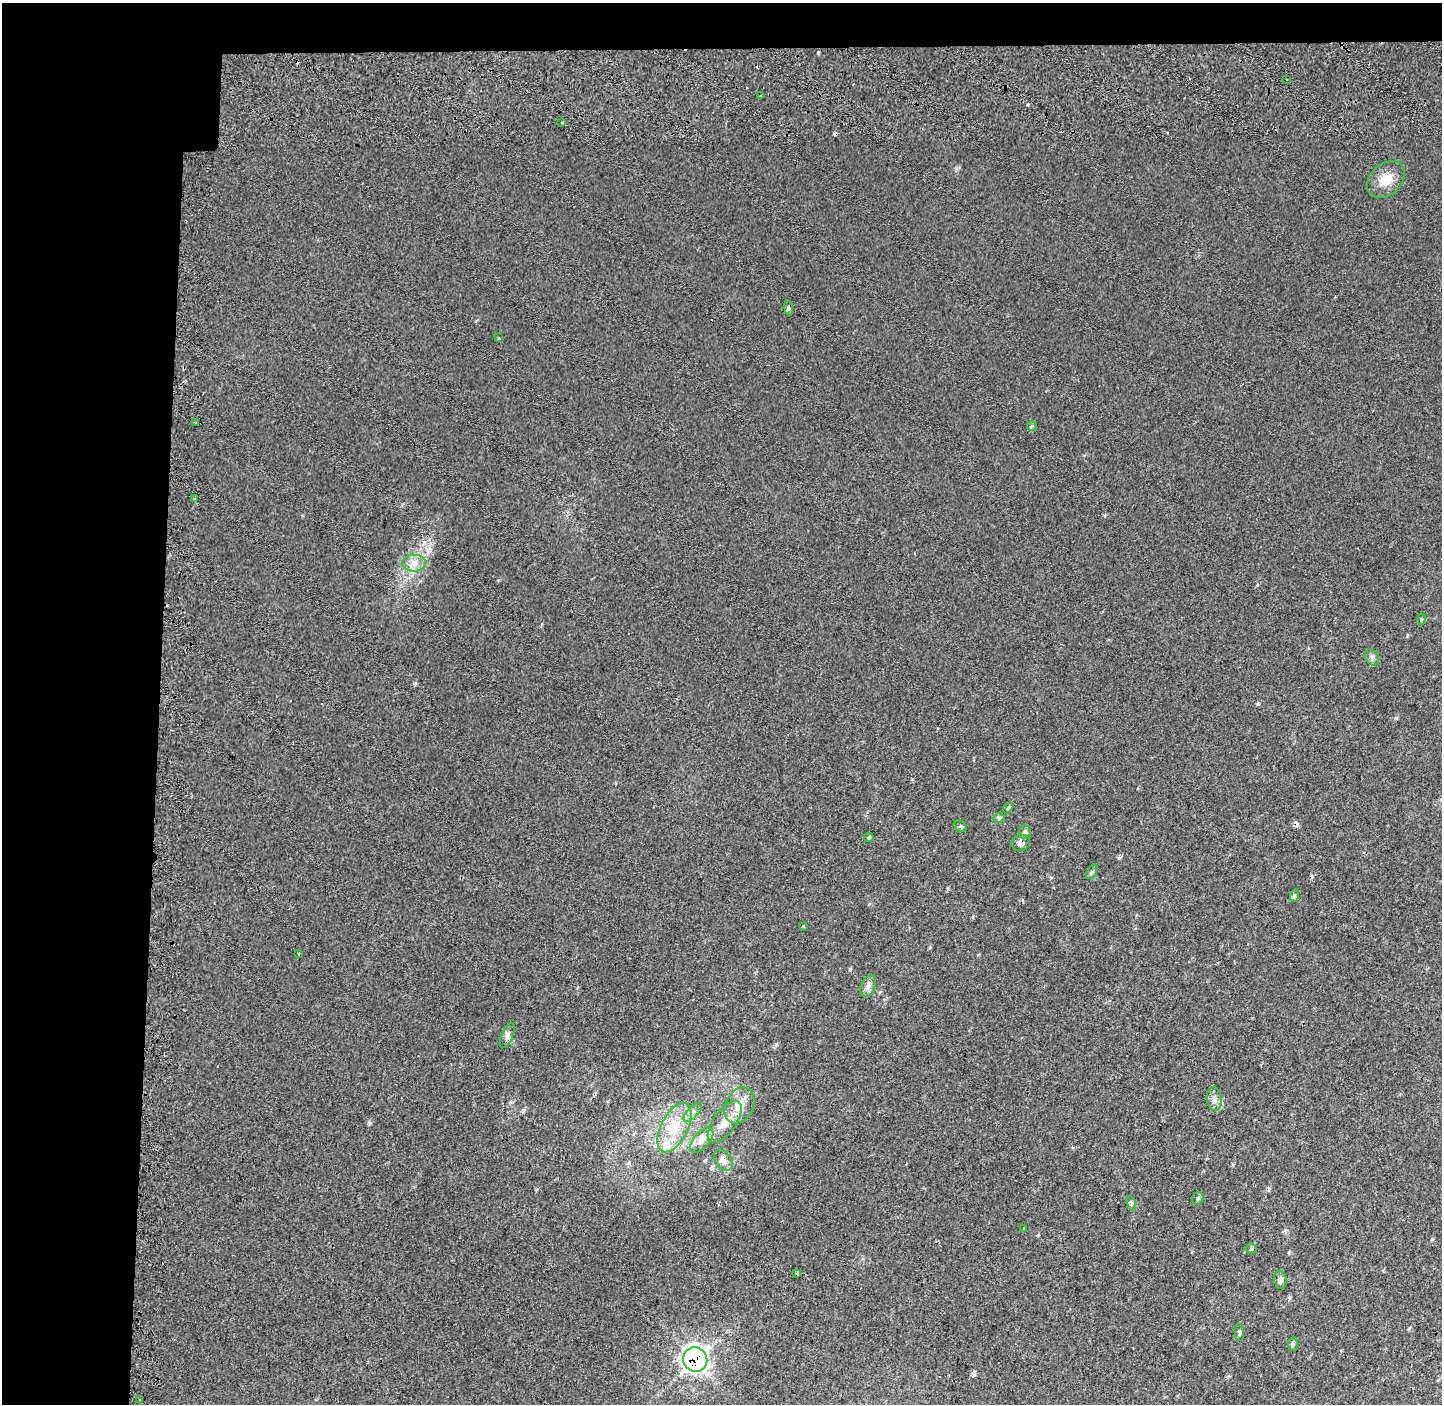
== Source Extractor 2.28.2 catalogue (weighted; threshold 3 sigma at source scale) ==
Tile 1 of 3 x 3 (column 1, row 1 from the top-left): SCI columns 44-1483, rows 3087-4488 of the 4398 x 4771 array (HDU 1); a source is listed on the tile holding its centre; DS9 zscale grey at full resolution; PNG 1444 x 1406 px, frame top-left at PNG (2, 3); each listed source drawn as its Kron ellipse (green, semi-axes under 4 px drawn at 4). Shown black and unused: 14% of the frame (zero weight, under 2 of 3 exposures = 6% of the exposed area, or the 3 px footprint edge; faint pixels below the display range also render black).
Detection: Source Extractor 2.28.2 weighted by HDU 2 'WHT'; one run over the whole footprint, this tile lists its part. Background 0.009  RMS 0.0058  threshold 0.026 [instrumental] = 3 sigma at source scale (4.5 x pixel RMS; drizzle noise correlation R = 1.50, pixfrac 1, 0.0396/0.0396 arcsec/px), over >= 5 px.
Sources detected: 48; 6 cosmic-ray / hot-pixel residue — neither listed nor drawn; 1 inside a brighter listed object's ellipse — not listed separately; the other 41 listed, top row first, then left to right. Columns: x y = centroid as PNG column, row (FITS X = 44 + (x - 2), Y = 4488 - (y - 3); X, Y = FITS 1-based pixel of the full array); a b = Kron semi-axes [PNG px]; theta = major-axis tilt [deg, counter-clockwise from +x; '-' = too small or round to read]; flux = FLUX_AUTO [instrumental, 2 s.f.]
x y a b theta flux
1287 80 2 2 - 0.73
761 96 3 3 - 0.85
561 122 3 3 - 1.4
1386 180 21 15 43 10
788 308 7 3 -81 1
499 338 3 3 - 0.82
196 423 3 2 - 1.2
1032 426 5 5 - 0.73
194 498 3 3 - 1.6
414 563 12 8 0 4.6
1421 619 5 3 - 0.6
1372 657 9 6 -57 2.1
1008 808 6 3 46 0.68
999 818 5 5 - 0.99
960 826 6 5 - 1
1025 832 7 5 89 1.3
869 837 5 4 - 0.7
1021 843 9 8 - 3
1092 872 8 4 59 1.1
1294 896 6 4 72 0.94
803 926 3 3 - 0.54
299 953 4 3 - 0.48
868 986 11 7 66 2.5
507 1035 13 5 67 2.2
1214 1099 12 7 -85 3.4
739 1105 19 14 64 9.6
692 1112 12 5 45 2.2
725 1122 24 11 54 9.4
674 1128 27 13 63 16
702 1140 15 8 48 4.3
723 1160 12 7 -53 4.1
1198 1198 6 5 - 1.1
1131 1203 8 4 -71 0.95
1024 1229 4 2 - 0.73
1251 1249 5 5 - 0.95
797 1273 4 2 - 0.54
1280 1280 9 6 -76 2.1
1239 1332 9 4 -83 1.2
1293 1344 7 5 84 1.2
695 1359 12 12 - 230
140 1400 3 2 - 0.72
Overlapping masked pixels (flux is a lower limit): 2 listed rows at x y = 1021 843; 695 1359
Unlisted compact peaks at least as high as the median listed source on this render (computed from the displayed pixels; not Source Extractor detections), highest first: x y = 776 1044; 1119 858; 974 1374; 369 1123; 1258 704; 1432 1239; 850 969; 1396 718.